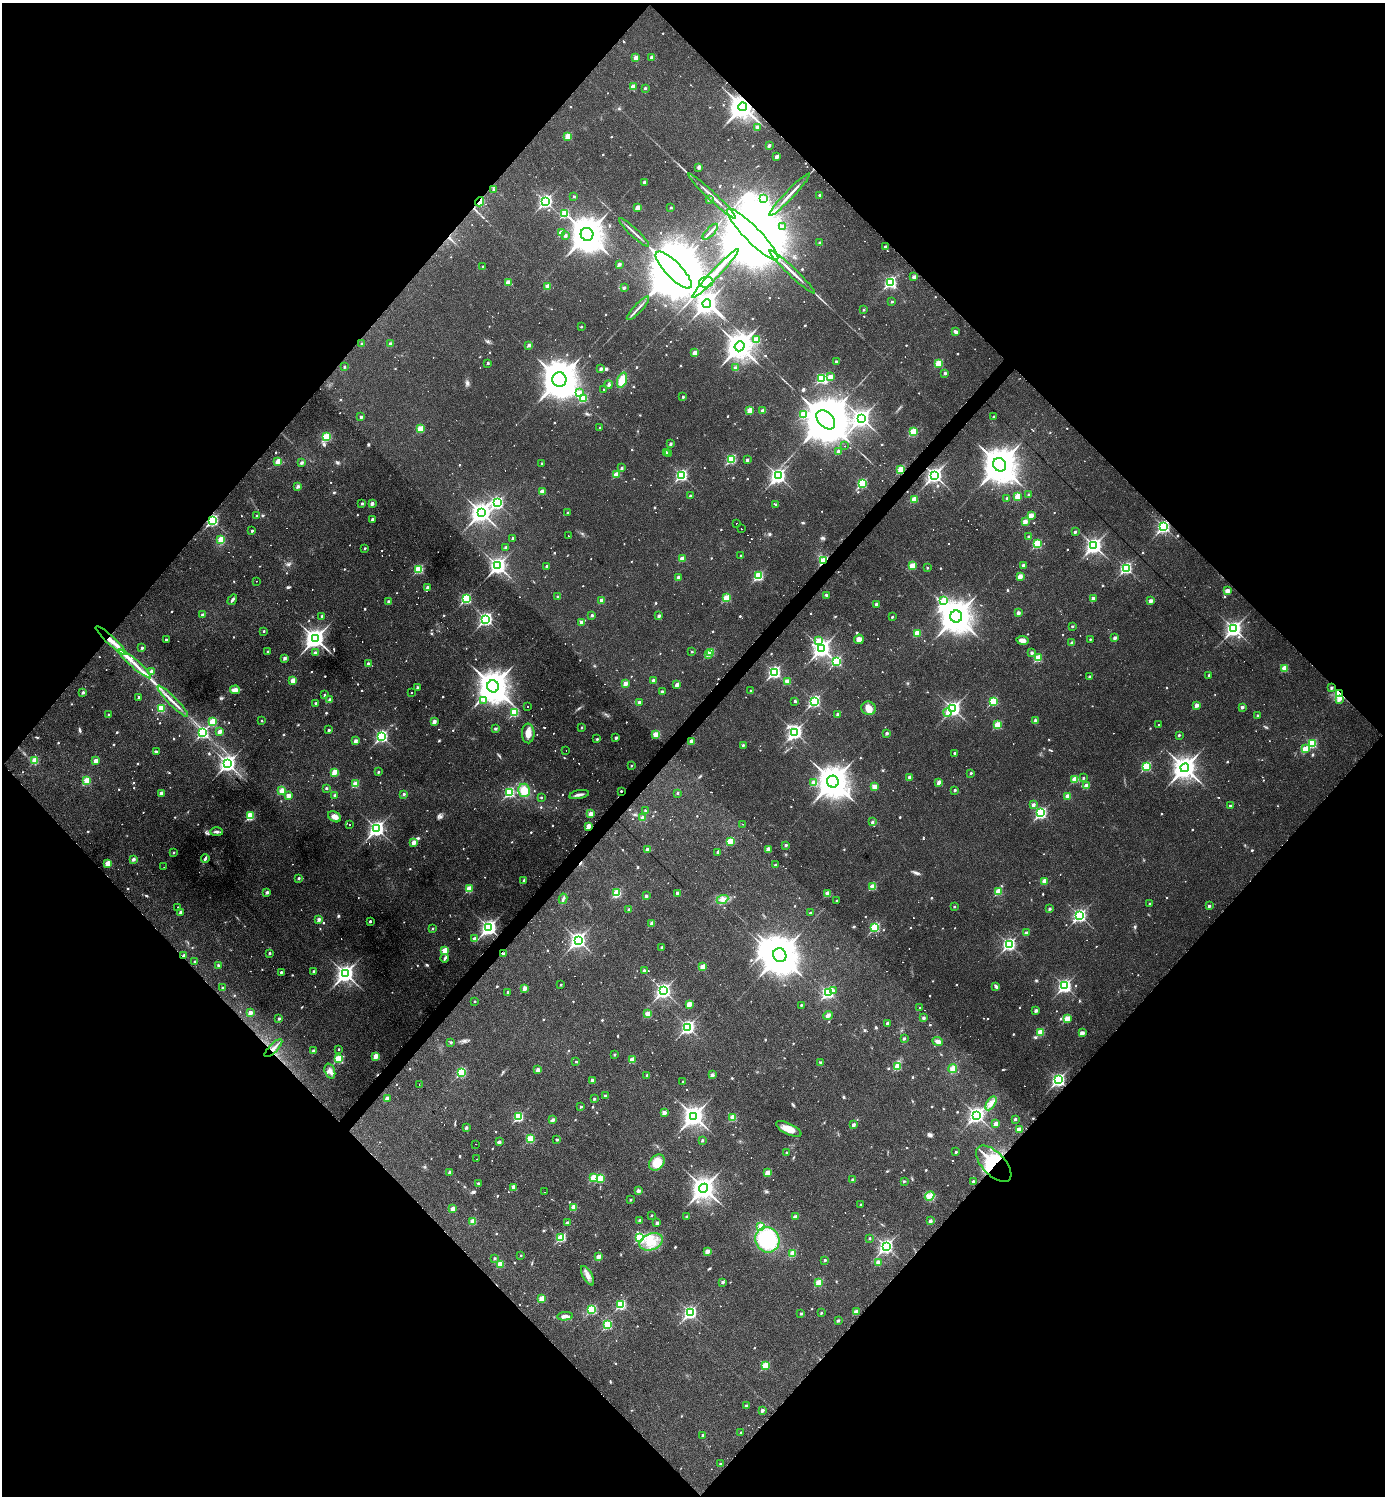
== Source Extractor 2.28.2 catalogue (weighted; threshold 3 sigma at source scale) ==
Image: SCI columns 312-5840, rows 1-5975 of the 5994 x 5992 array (HDU 1 of 3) = the unmasked area's bounding box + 8 px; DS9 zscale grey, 4 x 4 block average (1 PNG px = mean of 4 x 4 image px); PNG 1387 x 1498 px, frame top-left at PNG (2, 3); each listed source drawn as its Kron ellipse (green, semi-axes under 4 px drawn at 4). Shown black and unused: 51% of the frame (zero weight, under 2 of 3 exposures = <1% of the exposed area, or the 3 px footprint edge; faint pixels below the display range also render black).
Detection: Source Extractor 2.28.2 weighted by HDU 2 'WHT'. Background 0.0292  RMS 0.0051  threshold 0.0229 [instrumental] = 3 sigma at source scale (4.5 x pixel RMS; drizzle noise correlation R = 1.50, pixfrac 1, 0.05/0.05 arcsec/px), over >= 5 px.
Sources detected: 1222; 26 too faint to see at this stretch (4 x 4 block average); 10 inside a brighter object's white glare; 32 cosmic-ray / hot-pixel residue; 1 long thin detection or spike segment (spike, bleed or trail) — neither listed nor drawn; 11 coinciding with a brighter row at this scale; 9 inside a brighter listed object's ellipse — not listed separately; of the other 1133, all 500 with FLUX_AUTO >= 5.79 (the completeness limit of this list) listed and drawn (633 fainter detections not listed), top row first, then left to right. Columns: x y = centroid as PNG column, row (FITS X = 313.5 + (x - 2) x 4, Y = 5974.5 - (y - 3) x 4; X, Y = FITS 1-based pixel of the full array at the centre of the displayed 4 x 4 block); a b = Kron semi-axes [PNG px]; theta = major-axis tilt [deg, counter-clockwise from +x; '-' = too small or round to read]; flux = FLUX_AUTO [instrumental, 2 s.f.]
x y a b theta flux
652 57 2 2 - 26
636 58 2 2 - 38
633 87 2 2 - 61
645 88 2 2 - 11
742 107 4 4 - 4000
757 127 2 2 - 25
568 136 2 2 - 100
769 146 2 2 - 20
777 157 2 2 - 32
699 167 4 3 - 6.7
644 182 2 2 - 16
493 189 2 2 - 6.8
789 195 29 2 47 29
820 195 2 2 - 13
574 196 2 2 - 7.1
712 196 33 2 -43 34
764 198 2 2 - 21
709 199 2 2 - 13
480 202 5 3 - 38
545 202 3 2 - 790
638 207 2 2 - 44
671 208 2 2 - 8.9
565 213 2 2 - 210
783 227 2 2 - 5.8
634 232 20 2 -43 14
710 232 10 2 47 8.6
561 233 2 2 - 63
587 234 6 6 - 10000
752 234 36 8 -45 120000
566 235 2 2 - 11
820 243 2 2 - 14
885 247 2 2 - 17
619 264 2 2 - 21
483 266 2 2 - 7.3
674 270 24 8 -46 68000
792 272 31 2 -43 33
715 274 33 2 47 46
914 277 2 2 - 24
508 282 2 2 - 67
706 282 7 5 9 59
890 282 3 2 - 500
547 286 2 2 - 58
624 288 2 2 - 15
892 302 2 2 - 6.7
707 303 4 4 - 2500
638 308 16 2 47 12
864 310 2 2 - 8
581 327 2 2 - 5.9
956 332 2 2 - 17
756 340 2 2 - 120
362 344 2 2 - 12
390 344 2 2 - 27
529 345 2 2 - 24
740 346 5 5 - 4900
695 353 2 2 - 53
836 361 2 2 - 8.9
488 363 2 2 - 10
939 363 2 2 - 130
344 367 2 2 - 9.2
735 368 4 3 - 6.7
601 369 2 2 - 18
945 373 2 2 - 15
830 377 2 2 - 55
559 379 7 7 - 13000
822 379 3 2 - 260
622 380 8 4 70 54
609 385 4 2 - 9.3
604 389 2 2 - 19
579 392 2 2 - 28
683 397 2 2 - 8.7
584 398 3 2 - 150
750 410 2 2 - 87
763 411 2 2 - 37
803 414 2 2 - 95
361 417 2 2 - 14
994 417 2 2 - 8.1
861 418 4 3 - 1600
826 420 11 7 -46 27000
600 428 2 2 - 8.3
420 429 2 2 - 110
913 432 2 2 - 160
326 437 3 2 - 220
671 444 2 2 - 18
845 446 2 2 - 39
666 452 2 2 - 6.2
838 452 2 2 - 28
668 453 2 2 - 12
731 459 3 2 - 300
747 460 2 2 - 16
278 461 2 2 - 81
302 463 4 3 - 5.8
542 463 2 2 - 6.4
1000 465 7 6 - 11000
622 468 2 2 - 13
901 469 2 2 - 150
616 474 2 2 - 87
681 475 3 2 - 520
934 475 3 3 - 1200
778 476 3 3 - 1000
862 483 2 2 - 300
298 486 3 3 - 7.8
542 491 2 2 - 51
1029 495 2 2 - 14
690 496 2 2 - 12
1018 497 2 2 - 110
1007 498 2 2 - 11
914 499 2 2 - 74
362 503 2 2 - 11
372 503 2 2 - 28
497 503 3 2 - 600
776 505 2 2 - 8.4
481 512 4 3 - 2200
568 512 2 2 - 6.2
1031 515 2 2 - 46
256 516 2 2 - 7.2
372 519 2 2 - 16
212 520 3 2 - 520
1025 522 2 2 - 42
736 523 2 2 - 5.8
1164 527 3 2 - 640
741 529 2 2 - 6.6
252 531 2 2 - 9.7
1075 532 2 2 - 10
568 536 2 2 - 7.7
1029 537 2 2 - 13
513 538 2 2 - 15
221 539 2 2 - 93
1037 544 2 2 - 220
1094 546 3 3 - 1200
506 547 2 2 - 12
365 548 2 2 - 6
741 556 2 2 - 8.5
682 559 2 2 - 59
824 561 2 2 - 200
1023 565 2 2 - 18
498 566 4 3 - 1400
547 566 2 2 - 9.7
912 566 2 2 - 85
927 568 2 2 - 7.3
1126 568 3 2 - 490
419 569 2 2 - 230
759 576 3 2 - 260
1020 576 2 2 - 53
678 577 2 2 - 20
256 581 2 2 - 5.9
427 587 2 2 - 19
1227 591 2 2 - 52
826 595 3 2 - 6.7
557 597 2 2 - 8.4
726 598 2 2 - 150
1093 598 2 2 - 23
466 599 3 2 - 340
232 600 6 2 57 7.1
602 600 2 2 - 47
944 600 3 2 - 110
1151 601 2 2 - 32
389 602 2 2 - 31
876 604 2 2 - 16
1018 613 2 2 - 27
202 615 2 2 - 17
592 615 2 2 - 12
322 616 2 2 - 12
659 616 2 2 - 19
892 617 2 2 - 9.3
956 617 6 6 - 8400
486 619 3 2 - 730
581 622 2 2 - 22
1072 626 2 2 - 7.4
1234 629 3 3 - 1200
264 631 2 2 - 7.9
917 633 2 2 - 100
1115 638 2 2 - 21
166 639 2 2 - 7.9
315 639 4 3 - 2300
859 639 5 4 - 16
1090 639 2 2 - 5.9
819 640 3 2 - 43
1022 640 6 3 -9 19
111 641 21 3 -43 47
1072 643 2 2 - 21
142 648 2 2 - 11
822 649 4 3 - 1700
268 652 2 2 - 10
692 652 2 2 - 6
711 652 2 2 - 130
315 653 2 2 - 21
1032 653 2 2 - 16
709 654 2 2 - 18
285 658 2 2 - 24
1038 658 2 2 - 140
837 661 3 2 - 280
135 664 21 3 -41 30
368 664 2 2 - 15
1285 668 2 2 - 100
151 671 2 2 - 28
774 672 3 2 - 610
1209 675 2 2 - 6.8
1090 677 2 2 - 15
293 680 2 2 - 78
653 680 2 2 - 17
788 681 2 2 - 58
625 683 2 2 - 46
677 685 2 2 - 33
493 686 6 6 - 8100
417 687 2 2 - 11
1331 688 2 2 - 11
235 690 5 3 - 25
751 691 2 2 - 12
83 692 2 2 - 15
662 692 2 2 - 17
412 693 2 2 - 8.5
1339 694 3 2 - 370
325 695 2 2 - 7.3
138 697 2 2 - 6.4
1339 699 2 2 - 29
330 700 2 2 - 29
173 701 21 2 -46 21
484 701 2 2 - 15
795 701 2 2 - 6.9
814 701 3 2 - 530
993 701 2 2 - 230
639 702 2 2 - 25
316 703 2 2 - 19
1197 705 2 2 - 31
528 706 2 2 - 9
1242 707 2 2 - 20
161 708 2 2 - 150
868 708 7 6 - 32
953 709 3 3 - 1000
947 712 4 3 - 21
514 713 2 2 - 190
838 714 2 2 - 20
109 715 2 2 - 16
1258 715 2 2 - 10
262 721 2 2 - 5.9
1035 721 3 2 - 10
213 722 2 2 - 150
434 722 2 2 - 35
998 725 2 2 - 160
1159 725 2 2 - 7.1
582 727 2 2 - 6.4
495 729 2 2 - 6.1
329 730 2 2 - 12
220 731 2 2 - 44
795 732 3 3 - 900
203 733 3 2 - 370
528 733 10 6 -90 26
887 733 2 2 - 17
656 735 2 2 - 130
1179 735 2 2 - 7.6
382 736 3 2 - 590
616 738 2 2 - 13
597 739 2 2 - 8.1
356 741 2 2 - 28
692 741 2 2 - 49
1312 744 2 2 - 230
743 745 2 2 - 9.2
1305 749 2 2 - 85
566 750 2 2 - 13
156 751 3 2 - 6.3
955 753 2 2 - 11
35 760 2 2 - 120
96 761 2 2 - 47
228 764 3 3 - 1400
631 766 2 2 - 6.5
1146 767 2 2 - 250
1185 768 4 4 - 3300
334 772 2 2 - 90
378 772 2 2 - 8.5
971 773 2 2 - 11
910 777 2 2 - 33
1083 778 2 2 - 7.1
1075 779 2 2 - 110
87 781 2 2 - 150
833 782 6 6 - 8100
939 782 2 2 - 29
814 783 2 2 - 90
355 784 2 2 - 92
1086 786 2 2 - 56
874 787 2 2 - 82
326 788 2 2 - 10
524 790 7 6 - 44
955 790 2 2 - 12
282 791 2 2 - 85
621 791 2 2 - 6.3
510 792 3 2 - 320
161 793 2 2 - 28
678 793 2 2 - 6.5
404 794 2 2 - 14
579 795 10 2 11 13
288 796 2 2 - 51
335 796 2 2 - 25
1068 796 2 2 - 72
541 797 2 2 - 6
1033 805 2 2 - 22
1230 806 2 2 - 7.8
645 810 2 2 - 7.4
1041 813 3 2 - 480
591 814 2 2 - 49
250 816 2 2 - 220
334 817 7 5 -30 19
643 818 2 2 - 45
872 822 2 2 - 15
350 824 2 2 - 18
742 824 2 2 - 12
588 826 2 2 - 52
377 829 3 3 - 1100
217 832 6 4 0 8.2
730 841 2 2 - 130
414 843 2 2 - 39
786 845 2 2 - 15
768 849 2 2 - 33
647 850 2 2 - 35
717 852 2 2 - 7.1
174 853 2 2 - 6.4
205 858 4 2 - 8.9
133 859 2 2 - 23
108 863 2 2 - 88
775 865 2 2 - 6.2
164 867 2 2 - 6.1
299 878 2 2 - 11
524 880 2 2 - 13
1044 881 2 2 - 60
873 887 2 2 - 100
469 889 2 2 - 110
267 892 2 2 - 19
999 892 2 2 - 120
617 893 2 2 - 180
677 893 2 2 - 22
828 894 2 2 - 78
646 896 2 2 - 19
563 899 5 3 - 7.4
722 899 6 3 25 11
837 900 2 2 - 5.9
1150 903 2 2 - 7.9
1209 906 2 2 - 15
178 907 2 2 - 6
954 907 2 2 - 6.3
629 909 2 2 - 14
1050 909 2 2 - 14
180 912 2 2 - 10
810 913 2 2 - 5.8
1080 916 3 2 - 710
319 919 2 2 - 21
370 921 2 2 - 14
652 923 2 2 - 31
875 927 3 2 - 310
433 928 2 2 - 8
489 928 3 3 - 1200
1026 933 2 2 - 22
475 939 2 2 - 29
578 940 3 3 - 1200
1009 944 3 2 - 640
662 947 2 2 - 12
445 950 2 2 - 95
269 953 2 2 - 11
503 954 2 2 - 14
780 955 7 6 - 13000
184 956 2 2 - 24
445 958 4 3 - 6
195 962 2 2 - 9.3
218 965 2 2 - 7.1
703 967 2 2 - 69
644 970 2 2 - 16
314 971 2 2 - 14
281 972 2 2 - 9.3
345 974 4 3 - 1600
561 985 2 2 - 6.4
996 986 4 2 - 10
1065 986 3 3 - 750
222 988 2 2 - 9.9
525 988 2 2 - 32
663 991 3 3 - 1000
834 991 2 2 - 13
508 992 2 2 - 11
828 992 3 2 - 470
475 1001 2 2 - 7.4
689 1004 2 2 - 61
801 1005 2 2 - 6.2
920 1008 2 2 - 7.1
1036 1010 2 2 - 20
250 1013 2 2 - 39
648 1014 2 2 - 89
828 1015 5 3 - 11
924 1018 3 3 - 6
279 1019 2 2 - 13
1067 1019 2 2 - 94
887 1023 2 2 - 11
688 1027 3 3 - 710
1041 1032 2 2 - 120
1082 1033 4 3 - 11
904 1039 2 2 - 12
938 1041 5 3 - 15
451 1042 2 2 - 11
273 1048 12 3 45 15
339 1049 2 2 - 6
314 1051 2 2 - 27
615 1054 2 2 - 8.2
376 1056 2 2 - 74
338 1059 2 2 - 190
632 1060 2 2 - 78
576 1062 2 2 - 6.2
821 1063 2 2 - 16
898 1067 3 2 - 95
953 1069 4 4 - 20
538 1070 2 2 - 31
330 1071 8 5 -71 18
461 1072 3 2 - 250
647 1075 2 2 - 10
712 1075 2 2 - 32
592 1080 2 2 - 19
1058 1080 3 3 - 770
683 1081 2 2 - 5.9
419 1084 2 2 - 7.7
605 1096 2 2 - 11
387 1098 2 2 - 33
594 1099 2 2 - 10
991 1103 8 4 59 17
581 1107 2 2 - 6.4
664 1112 2 2 - 31
977 1115 4 3 - 1100
694 1116 4 3 - 2300
519 1117 2 2 - 250
733 1117 2 2 - 110
1015 1119 2 2 - 10
553 1120 4 3 - 8
996 1124 2 2 - 34
853 1125 2 2 - 22
466 1128 2 2 - 16
789 1129 14 5 -26 40
1020 1129 2 2 - 22
530 1139 2 2 - 160
557 1139 2 2 - 11
702 1140 2 2 - 11
499 1142 2 2 - 24
476 1144 2 2 - 10
956 1152 2 2 - 7.6
787 1153 2 2 - 13
477 1159 2 2 - 11
657 1162 9 7 49 50
994 1164 22 11 -46 190
450 1172 2 2 - 22
768 1173 2 2 - 76
593 1178 2 2 - 120
600 1178 2 2 - 120
853 1180 2 2 - 23
904 1181 2 2 - 7.7
973 1181 2 2 - 8.5
478 1183 2 2 - 8.3
514 1187 2 2 - 47
704 1188 4 4 - 3200
639 1191 4 3 - 5.8
545 1192 2 2 - 10
930 1196 5 3 - 12
631 1200 2 2 - 7.4
861 1204 2 2 - 5.8
574 1207 2 2 - 83
453 1209 2 2 - 48
652 1215 2 2 - 6.1
687 1217 2 2 - 17
795 1217 2 2 - 27
473 1221 2 2 - 95
640 1221 2 2 - 23
930 1221 2 2 - 20
567 1223 3 3 - 7.4
657 1223 2 2 - 18
761 1226 2 2 - 88
561 1238 2 2 - 150
640 1238 3 2 - 280
870 1238 2 2 - 8.2
767 1240 13 12 - 230
651 1242 12 8 20 57
886 1246 3 3 - 890
707 1251 2 2 - 45
793 1253 2 2 - 100
521 1255 2 2 - 6.3
598 1257 2 2 - 41
495 1258 2 2 - 10
825 1260 2 2 - 8.6
878 1262 2 2 - 68
500 1264 2 2 - 82
588 1276 11 4 -61 20
723 1282 2 2 - 14
819 1283 2 2 - 130
542 1298 2 2 - 83
621 1304 3 2 - 290
592 1309 3 2 - 260
690 1312 3 2 - 620
856 1312 2 2 - 51
821 1313 2 2 - 6.3
801 1314 2 2 - 9.9
565 1316 8 3 3 17
838 1320 2 2 - 8.8
608 1325 2 2 - 210
765 1366 2 2 - 160
746 1405 2 2 - 8.3
762 1410 2 2 - 19
741 1432 2 2 - 8
703 1435 2 2 - 8.6
720 1464 2 2 - 8.5
Overlapping masked pixels (flux is a lower limit): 13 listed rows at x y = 742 107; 480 202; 901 469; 212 520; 1164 527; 824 561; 111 641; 1339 694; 621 791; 503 954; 184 956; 273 1048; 994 1164
Diffuse or blended objects may show on this block-average render without a row.